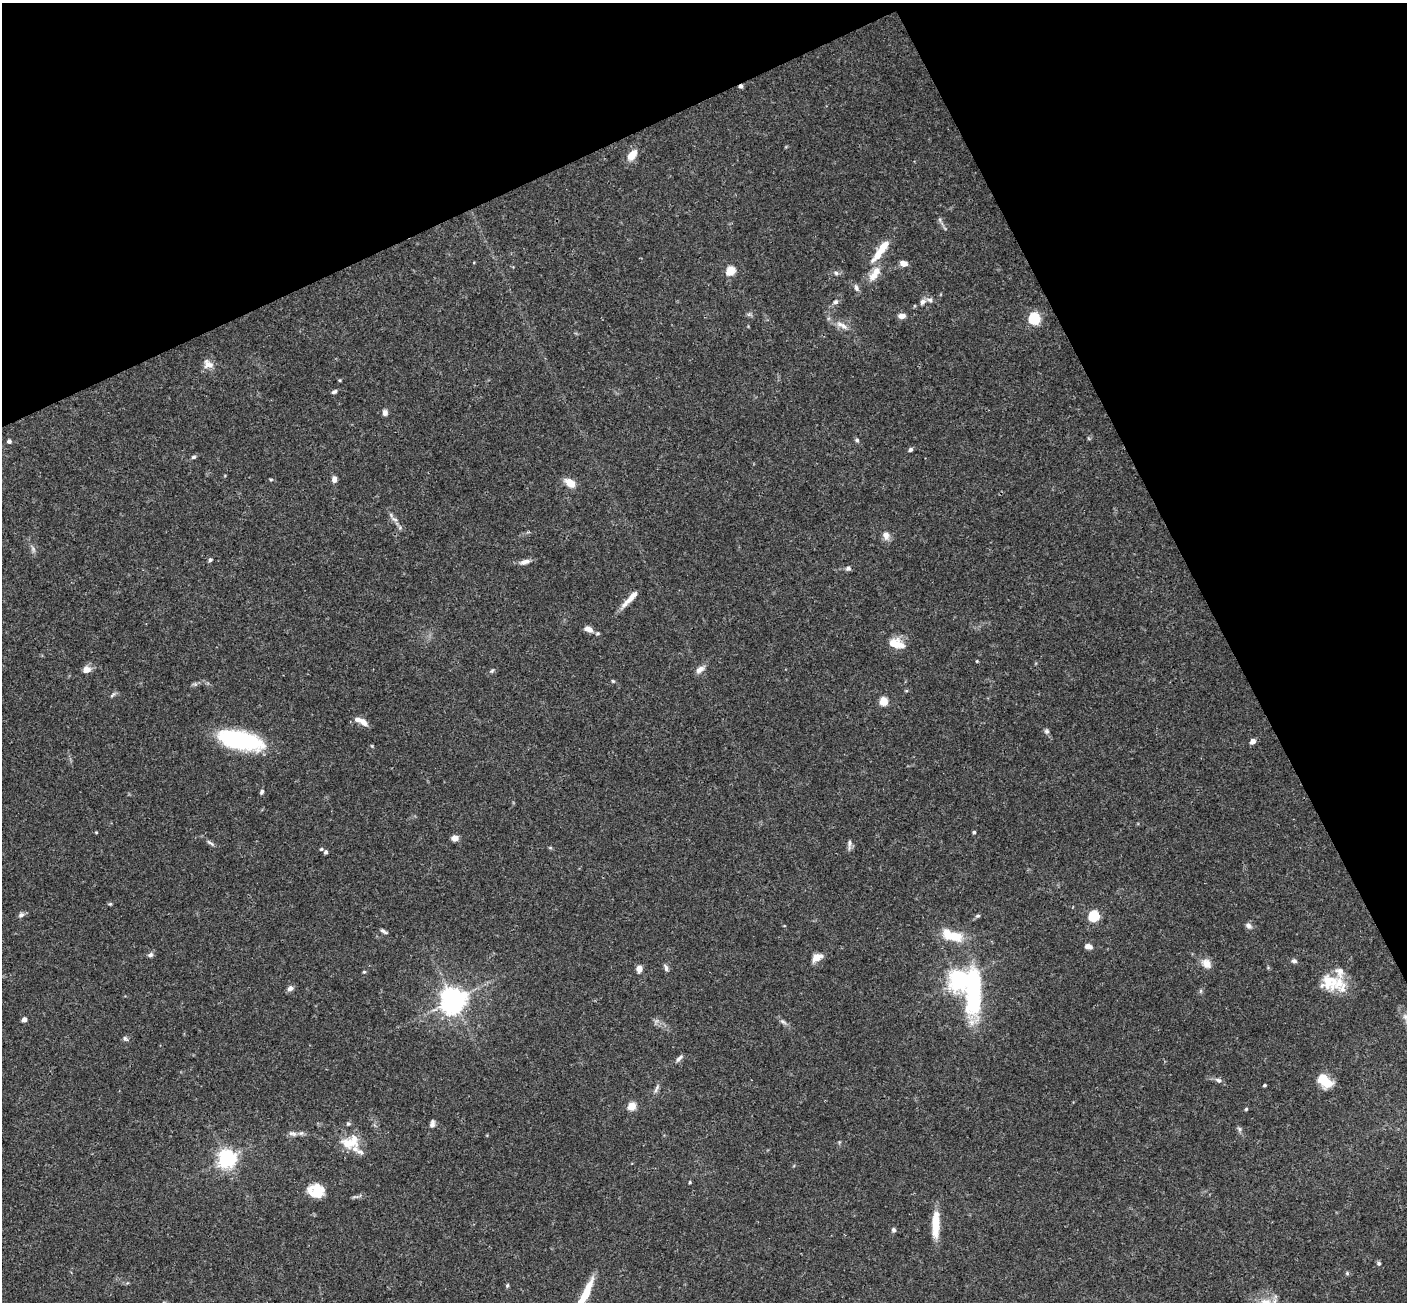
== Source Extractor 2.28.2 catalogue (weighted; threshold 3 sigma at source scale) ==
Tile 3 of 4 x 4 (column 3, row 1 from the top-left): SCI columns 2868-4272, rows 4215-5514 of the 5731 x 5696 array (HDU 1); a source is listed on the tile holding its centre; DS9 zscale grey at full resolution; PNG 1409 x 1304 px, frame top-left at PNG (2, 3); no overlay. Shown black and unused: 24% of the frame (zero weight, under 3 of 4 exposures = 6% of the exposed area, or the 3 px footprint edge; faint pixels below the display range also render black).
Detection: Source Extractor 2.28.2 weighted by HDU 2 'WHT'; one run over the whole footprint, this tile lists its part. Background 0.0903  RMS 0.0037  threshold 0.0165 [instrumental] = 3 sigma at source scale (4.5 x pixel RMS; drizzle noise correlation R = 1.50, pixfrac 1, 0.05/0.05 arcsec/px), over >= 5 px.
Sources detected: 107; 2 inside a brighter object's white glare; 1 cosmic-ray / hot-pixel residue — not listed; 8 inside a brighter listed object's ellipse — not listed separately; the other 96 listed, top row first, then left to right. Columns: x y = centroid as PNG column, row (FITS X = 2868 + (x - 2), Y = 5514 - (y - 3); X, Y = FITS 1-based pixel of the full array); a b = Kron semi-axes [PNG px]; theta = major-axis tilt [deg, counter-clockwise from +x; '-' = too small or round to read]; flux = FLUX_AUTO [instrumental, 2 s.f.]
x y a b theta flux
632 155 14 8 51 4.6
940 220 7 4 -72 0.66
878 254 24 8 53 6.4
903 263 7 5 -23 3.2
730 271 5 5 - 17
836 273 6 5 - 0.75
875 273 23 9 58 5.1
856 288 11 5 -75 1.2
930 300 10 6 -17 1.2
835 302 6 6 - 0.97
922 302 8 6 58 1.4
902 316 7 5 -2 2.5
1034 318 5 5 - 37
844 326 13 6 -39 2.1
208 364 14 11 -30 2.7
334 392 7 5 26 0.77
385 412 7 6 - 1.4
857 440 6 5 - 0.59
9 441 4 4 - 1.2
910 450 6 5 - 0.75
193 457 6 4 16 0.64
334 479 6 5 - 2
570 483 12 8 -37 4.6
395 519 10 4 -21 1.1
886 535 11 8 -67 2.2
33 549 8 5 -46 0.92
210 560 5 5 - 0.65
525 562 14 6 15 2
848 568 7 6 - 0.84
631 597 22 7 46 3.9
589 629 12 7 -27 2.5
896 643 21 12 -16 5.3
977 661 4 3 - 0.28
86 669 8 7 - 2.8
700 669 13 8 36 2.1
492 671 6 4 45 0.54
613 681 5 4 - 0.43
906 691 5 3 - 0.35
112 695 10 3 40 0.64
883 701 5 5 - 13
364 722 12 7 -43 2.3
1046 731 7 6 - 0.84
240 740 43 16 -13 41
1253 741 4 4 - 3
262 791 7 4 64 0.8
96 832 5 3 - 0.31
974 832 4 3 - 0.65
455 838 7 6 - 2.4
210 843 13 4 -34 0.97
849 844 14 5 87 1.2
550 848 6 4 0 0.4
321 849 4 4 - 0.48
326 852 4 3 - 0.94
110 904 5 4 - 0.41
21 915 8 6 28 1.1
978 916 7 4 18 0.61
1094 916 5 5 - 31
1248 926 9 6 -30 1.3
384 931 10 3 -31 0.82
955 937 21 13 -12 7.9
1088 946 8 5 -14 2.2
150 955 7 6 - 0.93
817 957 7 5 29 6.1
1294 961 8 5 -18 0.93
1207 964 12 10 -42 3.4
666 968 10 4 -69 0.94
639 969 7 6 - 2.5
364 972 4 4 - 0.47
958 981 7 6 - 220
1329 982 26 23 -12 11
290 988 8 6 40 1.3
453 1000 8 8 - 350
24 1020 4 4 - 2.7
783 1022 11 5 -34 1.1
125 1039 8 5 -51 0.74
679 1058 11 5 43 1.1
1218 1080 9 6 -17 1.2
1324 1080 18 11 -46 7.9
1265 1085 3 3 - 0.55
656 1089 15 4 64 1.2
632 1106 5 5 - 12
1246 1109 5 4 - 0.4
348 1124 6 5 - 0.65
432 1124 10 6 85 1.3
1239 1129 7 5 -60 0.76
292 1133 13 7 -14 1.7
348 1143 19 14 -22 6.5
227 1158 6 6 - 170
690 1182 3 3 - 0.46
317 1191 19 11 -66 5.9
936 1224 32 8 89 8.2
894 1230 6 5 - 0.86
1379 1263 6 5 - 0.66
1347 1273 6 4 -49 0.49
507 1285 6 4 69 0.5
585 1293 36 7 64 9.2
Isophote crosses this tile's border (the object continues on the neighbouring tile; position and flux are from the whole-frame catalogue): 1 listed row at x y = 585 1293